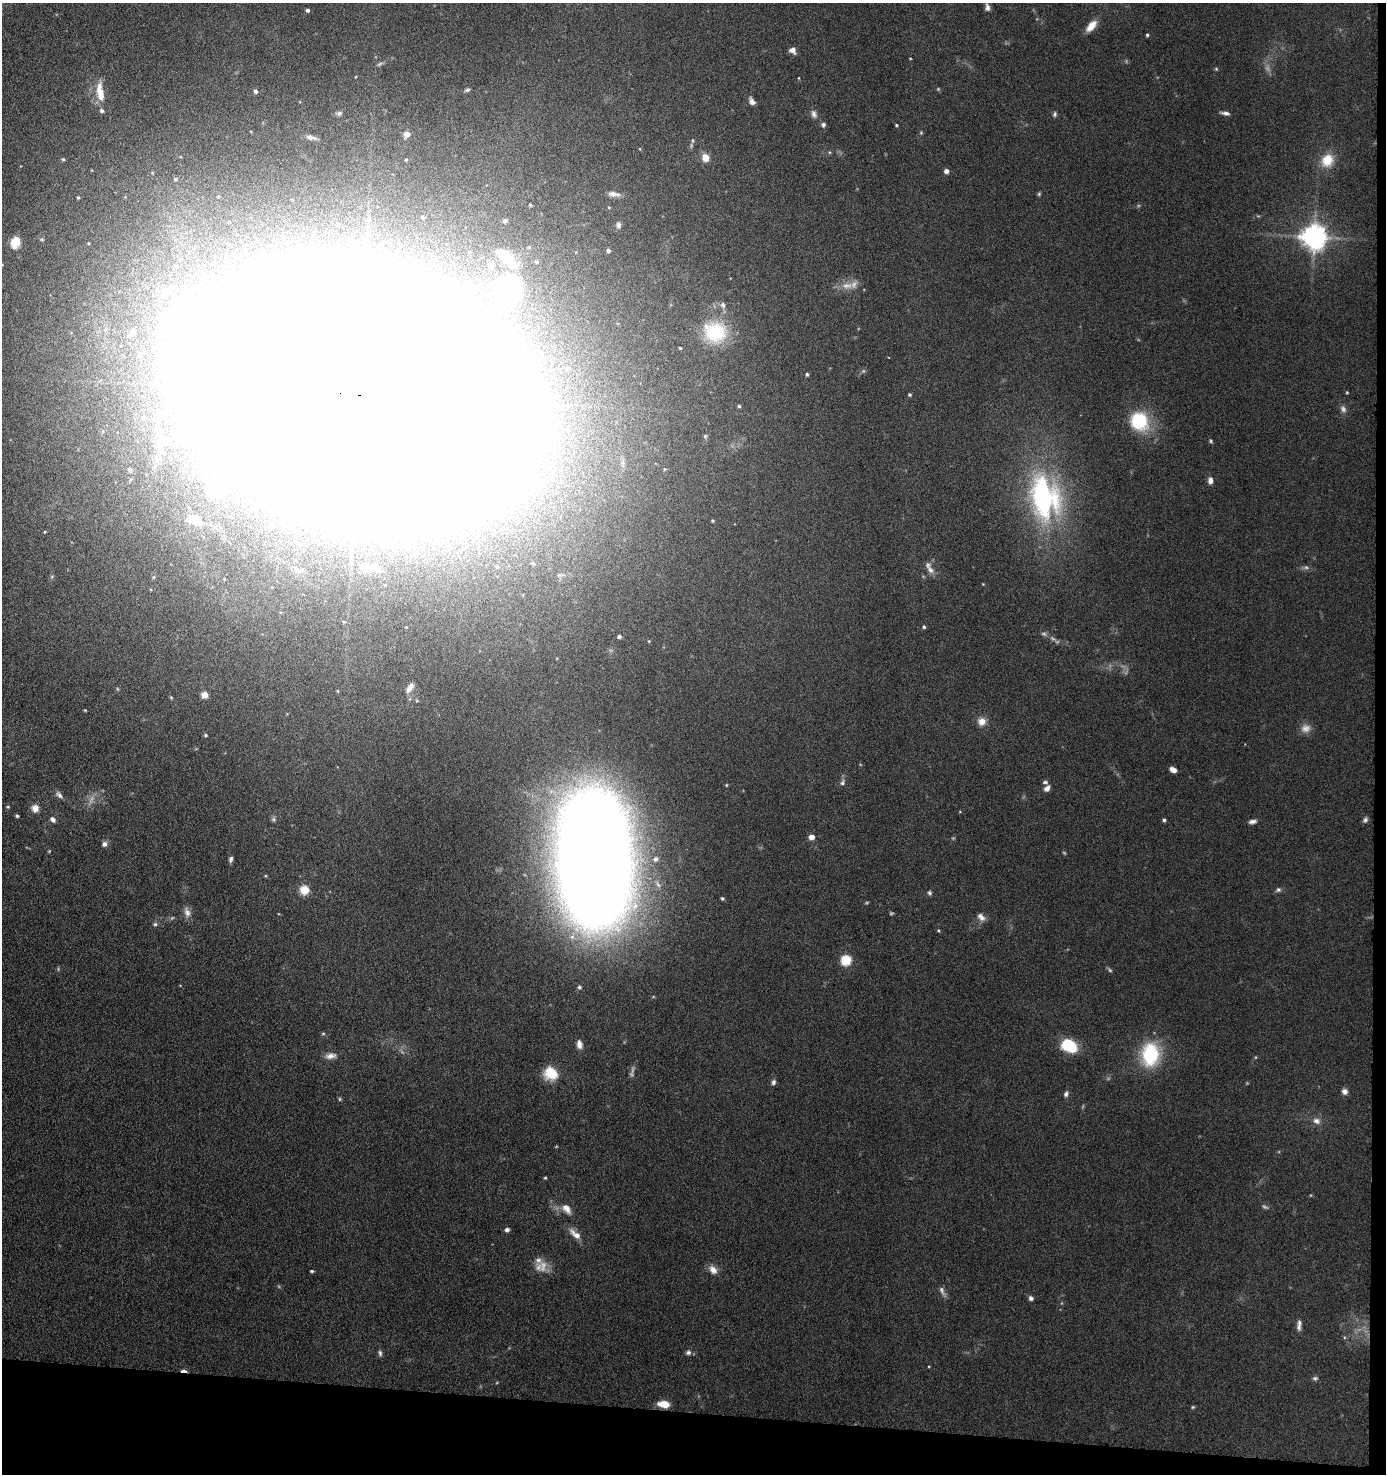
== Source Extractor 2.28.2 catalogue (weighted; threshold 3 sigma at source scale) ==
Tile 9 of 3 x 3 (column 3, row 3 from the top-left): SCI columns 2879-4262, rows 5-1476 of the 4507 x 4427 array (HDU 1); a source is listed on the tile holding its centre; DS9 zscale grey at full resolution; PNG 1388 x 1476 px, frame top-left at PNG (2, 3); no overlay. Shown black and unused: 5% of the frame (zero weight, under 6 of 11 exposures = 3% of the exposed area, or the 3 px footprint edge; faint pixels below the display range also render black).
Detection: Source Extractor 2.28.2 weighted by HDU 2 'WHT'; one run over the whole footprint, this tile lists its part. Background 0.0677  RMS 0.0054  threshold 0.022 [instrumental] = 3 sigma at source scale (4.09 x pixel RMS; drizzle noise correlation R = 1.36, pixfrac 0.8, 0.05/0.05 arcsec/px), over >= 5 px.
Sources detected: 163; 20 too faint to see at this stretch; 10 inside a brighter object's white glare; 1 cosmic-ray / hot-pixel residue — not listed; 5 inside a brighter listed object's ellipse — not listed separately; the other 127 listed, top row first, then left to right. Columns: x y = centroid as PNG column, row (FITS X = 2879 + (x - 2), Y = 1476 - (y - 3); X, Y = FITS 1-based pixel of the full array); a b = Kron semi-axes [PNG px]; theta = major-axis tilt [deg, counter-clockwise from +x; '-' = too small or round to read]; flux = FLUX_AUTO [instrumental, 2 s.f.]
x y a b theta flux
987 7 11 7 -80 2.3
307 10 4 4 - 1.3
1091 26 16 8 50 5.4
1147 35 4 3 - 0.8
793 50 7 6 - 2.7
910 58 3 2 - 0.36
1216 69 5 5 - 0.57
798 78 4 3 - 0.36
467 90 8 4 16 0.97
100 91 21 9 -82 8.7
255 91 5 4 - 1.6
752 101 9 5 -54 2.6
339 113 7 6 - 1.3
1225 113 12 5 -8 1.8
814 114 11 7 -68 2.2
1055 114 7 5 81 1
823 125 5 5 - 1.4
896 125 3 3 - 0.58
921 133 5 4 - 0.54
407 134 6 6 - 3.5
311 137 15 6 -14 2.3
705 157 8 7 - 5.7
63 159 5 5 - 0.7
406 160 4 3 - 0.47
1327 160 14 12 59 11
946 171 4 4 - 3.1
175 179 5 4 - 0.67
613 194 15 6 -7 3.5
78 198 4 3 - 0.64
530 205 3 3 - 0.53
505 221 5 4 - 1.3
618 225 9 6 -88 1.7
1314 237 8 8 - 570
42 239 5 4 - 0.64
15 242 12 9 71 7.4
88 243 4 3 - 0.37
608 250 4 4 - 1.4
503 255 33 17 -40 13
536 262 6 6 - 1.2
847 286 20 9 1 5.4
166 291 23 12 27 10
723 305 9 6 -63 1.6
133 332 11 7 31 2.1
715 332 25 22 -8 28
680 348 3 3 - 0.53
807 374 4 4 - 0.87
1347 392 4 3 - 0.48
360 394 103 65 -14 44000
909 394 4 4 - 0.77
739 406 4 3 - 0.75
1139 421 22 19 -59 27
705 436 6 5 - 0.75
1211 441 6 4 -63 0.68
665 469 4 4 - 0.48
130 470 4 4 - 2
1210 480 8 6 -86 2.6
1045 498 44 28 -78 110
193 518 27 15 15 13
712 521 3 3 - 0.59
271 526 5 4 - 0.83
44 532 4 3 - 0.38
533 563 4 4 - 0.73
1306 567 8 6 -3 1.4
369 568 28 10 -2 12
930 570 13 8 -53 3
52 576 6 4 20 0.6
344 622 5 3 - 0.43
924 627 5 4 - 0.87
619 637 4 4 - 1.3
649 641 4 4 - 0.46
410 687 14 7 57 3.2
204 695 5 5 - 4.9
171 697 4 4 - 0.52
85 710 3 2 - 0.4
982 721 9 9 - 4.4
205 735 4 4 - 0.74
1173 770 6 4 -30 3.5
842 783 8 6 65 1.4
726 785 4 3 - 0.49
1047 788 9 6 45 2.2
59 795 11 6 -46 1.9
8 807 5 4 - 0.59
35 808 9 8 - 3.7
17 816 4 3 - 0.87
53 819 7 5 -53 1.8
273 819 7 6 - 1.1
1164 820 4 4 - 0.93
1365 820 8 6 55 1.3
1252 821 9 5 8 1.8
811 837 4 4 - 5
104 844 7 6 - 1.9
231 859 7 4 76 1.4
595 859 96 50 -87 1700
656 859 7 6 - 1.9
304 890 5 5 - 25
1278 890 7 6 - 1.2
929 893 5 5 - 0.95
722 898 4 3 - 0.85
187 912 14 8 -72 3.1
981 917 12 7 -45 2.7
155 924 6 5 - 0.95
846 960 5 5 - 41
579 987 5 5 - 0.96
323 1033 5 4 - 0.64
579 1044 10 6 -80 3.1
1069 1045 13 9 -30 31
1150 1054 19 14 82 41
331 1056 15 8 7 3.2
551 1074 14 12 -29 13
773 1082 7 5 68 1.4
1345 1091 7 7 - 2.3
1066 1094 8 6 69 1.4
1316 1121 11 8 -18 2.9
545 1178 4 4 - 0.53
567 1209 14 8 -52 4.2
507 1230 6 5 - 1.4
575 1234 19 8 -41 4.5
538 1260 13 11 67 3.6
713 1270 13 9 -49 3.6
312 1271 3 3 - 0.79
942 1291 17 6 -63 2.1
1031 1298 6 5 - 1.4
1299 1325 15 6 86 2.4
688 1352 8 7 - 1.5
380 1353 8 5 -82 1.2
1315 1378 7 5 10 1.1
664 1404 11 6 -7 7.1
Overlapping masked pixels (flux is a lower limit): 1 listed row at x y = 360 394